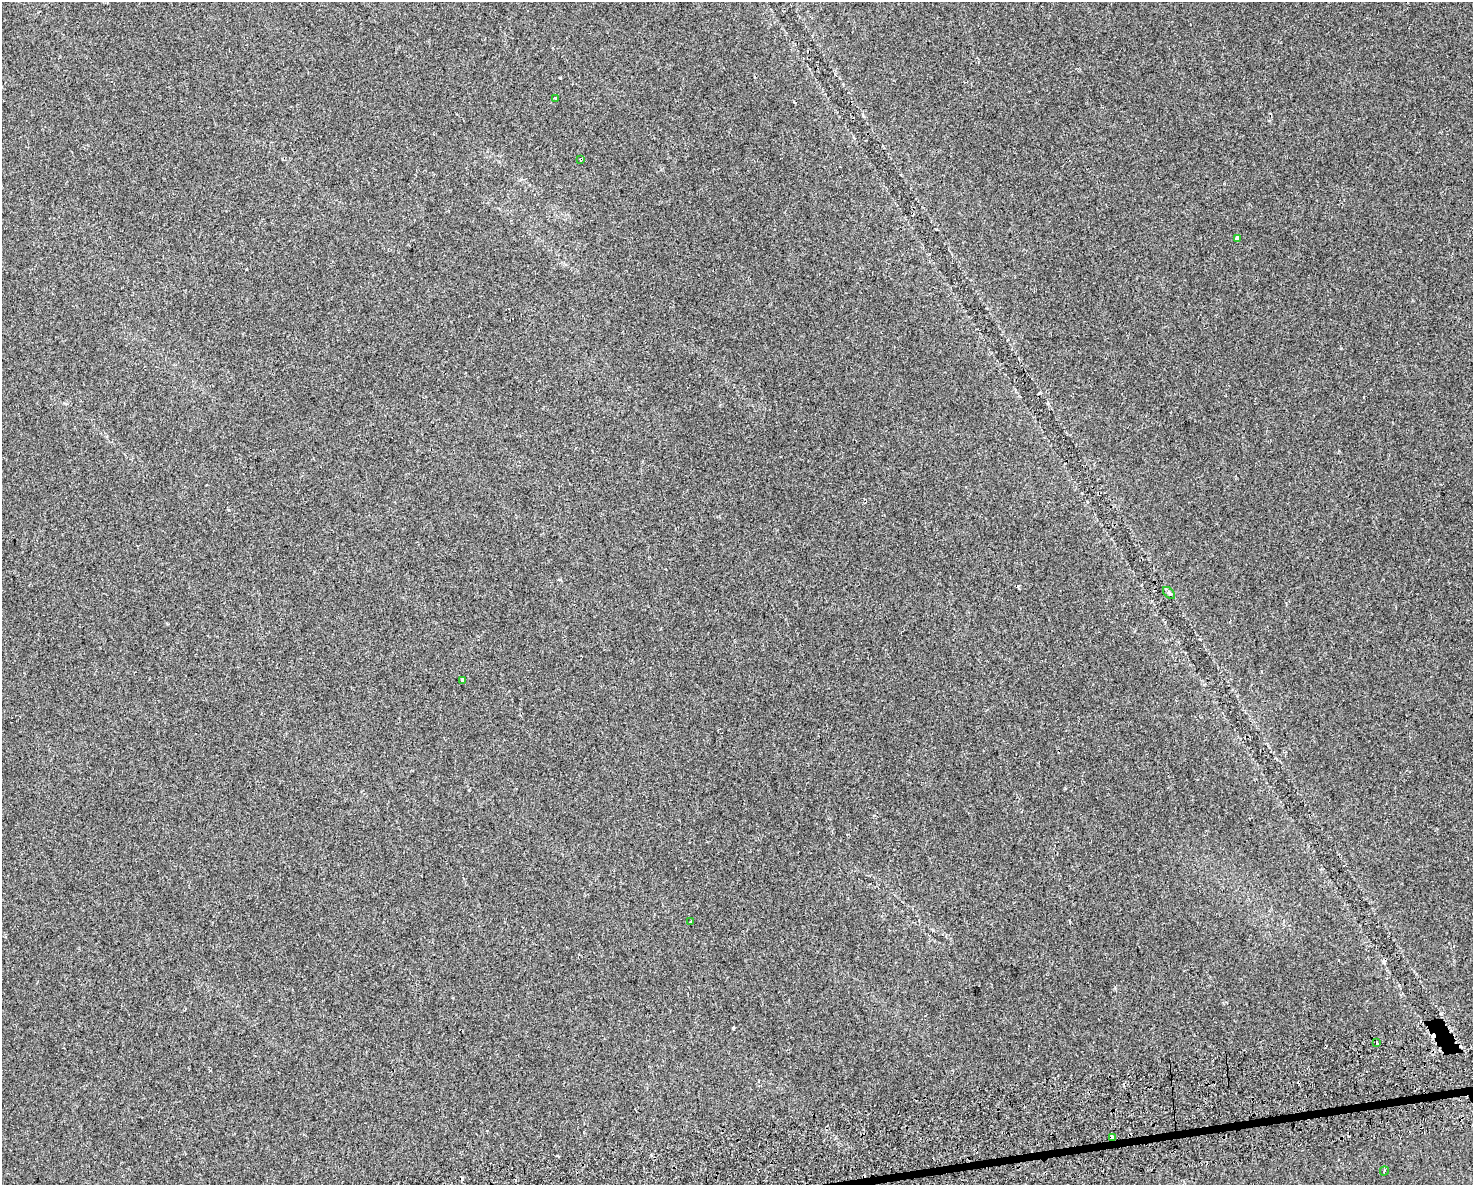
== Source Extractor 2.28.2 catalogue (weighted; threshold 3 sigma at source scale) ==
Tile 5 of 3 x 4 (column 2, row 2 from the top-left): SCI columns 1565-3035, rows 2406-3588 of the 4556 x 4811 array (HDU 1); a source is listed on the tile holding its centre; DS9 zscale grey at full resolution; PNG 1475 x 1187 px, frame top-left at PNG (2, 2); each listed source drawn as its Kron ellipse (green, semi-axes under 4 px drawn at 4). Shown black and unused: <1% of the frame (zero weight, under 2 of 3 exposures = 3% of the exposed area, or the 3 px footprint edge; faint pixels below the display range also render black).
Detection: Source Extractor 2.28.2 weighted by HDU 2 'WHT'; one run over the whole footprint, this tile lists its part. Background 0.0393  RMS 0.0057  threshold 0.0257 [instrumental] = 3 sigma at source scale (4.5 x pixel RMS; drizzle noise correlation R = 1.50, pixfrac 1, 0.0396/0.0396 arcsec/px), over >= 5 px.
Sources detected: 14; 5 cosmic-ray / hot-pixel residue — neither listed nor drawn; the other 9 listed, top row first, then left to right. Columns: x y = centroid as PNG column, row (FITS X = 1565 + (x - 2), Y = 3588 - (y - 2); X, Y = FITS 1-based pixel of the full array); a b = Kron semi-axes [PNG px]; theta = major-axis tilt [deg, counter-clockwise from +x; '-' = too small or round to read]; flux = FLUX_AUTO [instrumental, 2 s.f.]
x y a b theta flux
556 98 3 3 - 0.98
581 159 3 3 - 0.75
1237 238 4 3 - 3.8
1169 593 7 4 -44 1.1
462 680 4 4 - 0.69
691 921 3 2 - 0.59
1377 1043 4 3 - 3.5
1112 1138 3 3 - 4.9
1384 1171 5 3 - 0.67
Overlapping masked pixels (flux is a lower limit): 3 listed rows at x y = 581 159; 1377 1043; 1112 1138